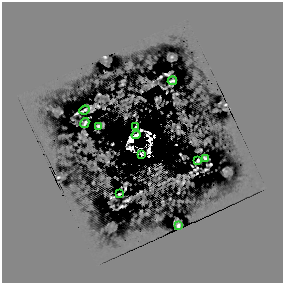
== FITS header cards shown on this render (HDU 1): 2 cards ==
NAXIS1  =                  281 /
NAXIS2  =                  281 /

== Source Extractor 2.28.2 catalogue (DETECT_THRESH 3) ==
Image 281 x 281 px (HDU 1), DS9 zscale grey, 1 PNG px = 1 image px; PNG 285 x 285 px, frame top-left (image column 1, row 281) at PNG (2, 2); each listed source drawn as its Kron ellipse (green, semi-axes under 4 px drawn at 4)
Background 0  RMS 11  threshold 34.2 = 3 sigma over >= 5 px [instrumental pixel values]
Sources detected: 18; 7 with non-positive FLUX_AUTO (blend fragments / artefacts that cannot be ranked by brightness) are neither listed nor drawn; the other 11 listed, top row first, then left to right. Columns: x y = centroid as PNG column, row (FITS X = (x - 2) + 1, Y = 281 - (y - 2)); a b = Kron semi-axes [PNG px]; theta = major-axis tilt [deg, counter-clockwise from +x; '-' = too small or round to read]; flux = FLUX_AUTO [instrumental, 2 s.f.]
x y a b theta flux
172 81 5 2 - 690
84 110 5 2 - 790
85 123 5 2 - 1000
99 126 3 3 - 910
135 127 2 2 - 470
136 135 4 2 - 2000
142 154 4 3 - 660
205 159 4 2 - 1100
198 160 3 2 - 800
119 194 2 2 - 610
178 225 3 2 - 910
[7 non-positive-flux detections neither listed nor drawn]